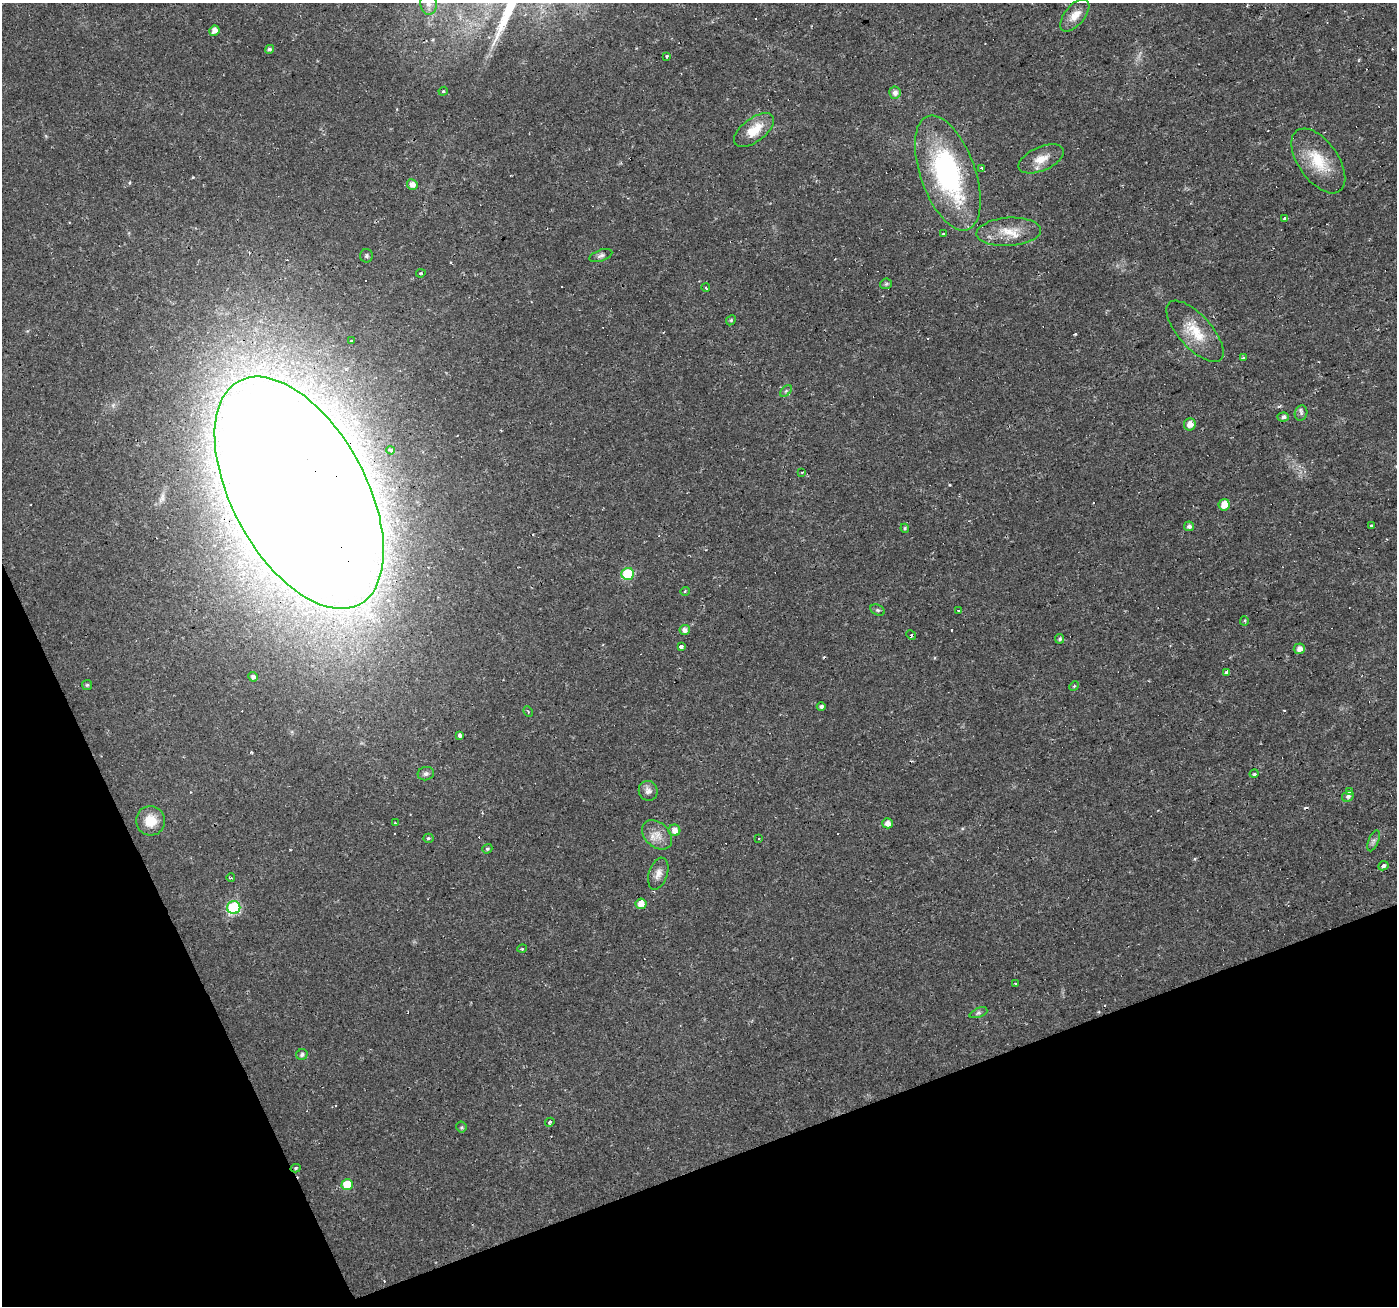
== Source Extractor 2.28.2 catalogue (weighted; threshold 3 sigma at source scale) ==
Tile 14 of 4 x 4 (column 2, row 4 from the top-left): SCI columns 1397-2791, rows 133-1436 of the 5582 x 5430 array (HDU 1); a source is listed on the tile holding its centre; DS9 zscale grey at full resolution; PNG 1399 x 1308 px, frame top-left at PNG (2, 3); each listed source drawn as its Kron ellipse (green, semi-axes under 4 px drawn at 4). Shown black and unused: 19% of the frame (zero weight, under 2 of 3 exposures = <1% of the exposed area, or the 3 px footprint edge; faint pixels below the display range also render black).
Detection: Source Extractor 2.28.2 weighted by HDU 2 'WHT'; one run over the whole footprint, this tile lists its part. Background 0.0171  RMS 0.0023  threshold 0.0102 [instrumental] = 3 sigma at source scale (4.5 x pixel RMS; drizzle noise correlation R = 1.50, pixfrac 1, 0.0396/0.0396 arcsec/px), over >= 5 px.
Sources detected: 96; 16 cosmic-ray / hot-pixel residue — neither listed nor drawn; the other 80 listed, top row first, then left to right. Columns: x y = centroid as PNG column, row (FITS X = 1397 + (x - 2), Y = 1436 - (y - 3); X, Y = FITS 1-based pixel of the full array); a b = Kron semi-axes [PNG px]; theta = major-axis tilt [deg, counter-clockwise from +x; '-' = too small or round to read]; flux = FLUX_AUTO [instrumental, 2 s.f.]
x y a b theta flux
428 3 11 8 -88 1.3
1075 15 19 10 50 2.6
214 31 5 5 - 1.6
269 49 4 4 - 0.54
667 57 3 3 - 1.7
443 91 4 4 - 0.27
895 93 6 5 - 1.1
754 130 23 11 37 4.7
1041 159 24 11 24 3.1
1318 161 37 20 -55 8.2
982 168 3 3 - 0.68
948 173 60 27 -70 39
412 184 5 5 - 1.4
1285 218 4 3 - 0.73
1009 232 32 14 4 5.1
944 234 3 3 - 0.32
366 256 6 6 - 0.44
601 256 12 5 21 0.71
421 273 5 3 - 0.28
886 284 6 5 - 0.34
706 288 4 2 - 0.34
731 320 5 4 - 0.3
1195 331 38 16 -48 6.6
351 341 3 3 - 0.44
1243 358 4 3 - 0.37
786 391 7 4 45 0.41
1301 413 8 6 74 0.62
1283 417 5 4 - 0.64
1190 424 6 6 - 1.6
391 450 4 3 - 0.5
802 472 4 2 - 0.17
299 493 127 67 -61 1700
1224 505 6 5 - 2.9
1371 525 4 3 - 0.37
1189 526 5 5 - 0.75
905 528 4 4 - 0.27
628 574 6 6 - 12
685 591 5 3 - 0.22
878 610 7 5 -26 0.45
958 611 3 3 - 1
1244 621 5 4 - 0.38
685 630 5 5 - 1
911 635 5 4 - 0.35
1059 639 5 4 - 0.58
681 647 4 4 - 4
1299 649 5 5 - 1.3
1227 672 3 3 - 0.8
253 677 5 4 - 0.71
87 685 5 5 - 0.29
1074 686 5 4 - 0.27
821 706 4 4 - 0.62
528 712 5 3 - 0.25
460 735 4 4 - 0.74
426 774 8 6 15 0.7
1254 774 4 3 - 0.25
648 791 10 9 - 1.3
1349 792 4 3 - 2.7
1348 796 6 5 - 0.65
150 821 15 14 - 4.1
395 822 3 3 - 0.25
888 823 5 5 - 1.6
674 830 6 6 - 1.5
657 835 17 12 -42 2.6
428 838 5 4 - 0.38
759 839 3 3 - 0.53
1374 841 11 5 68 0.73
487 849 5 4 - 0.39
1383 866 5 4 - 1
658 874 16 9 72 1.7
231 878 4 2 - 0.25
641 904 5 5 - 2.1
234 908 6 6 - 22
522 949 5 3 - 0.22
1015 984 3 2 - 0.28
978 1013 9 4 21 0.5
302 1054 6 5 - 0.64
550 1122 5 4 - 0.32
461 1127 5 5 - 0.38
296 1168 5 4 - 0.33
347 1185 6 5 - 6
Overlapping masked pixels (flux is a lower limit): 2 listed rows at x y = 299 493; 296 1168
Isophote crosses this tile's border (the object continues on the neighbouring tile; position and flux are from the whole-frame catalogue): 1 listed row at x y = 428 3